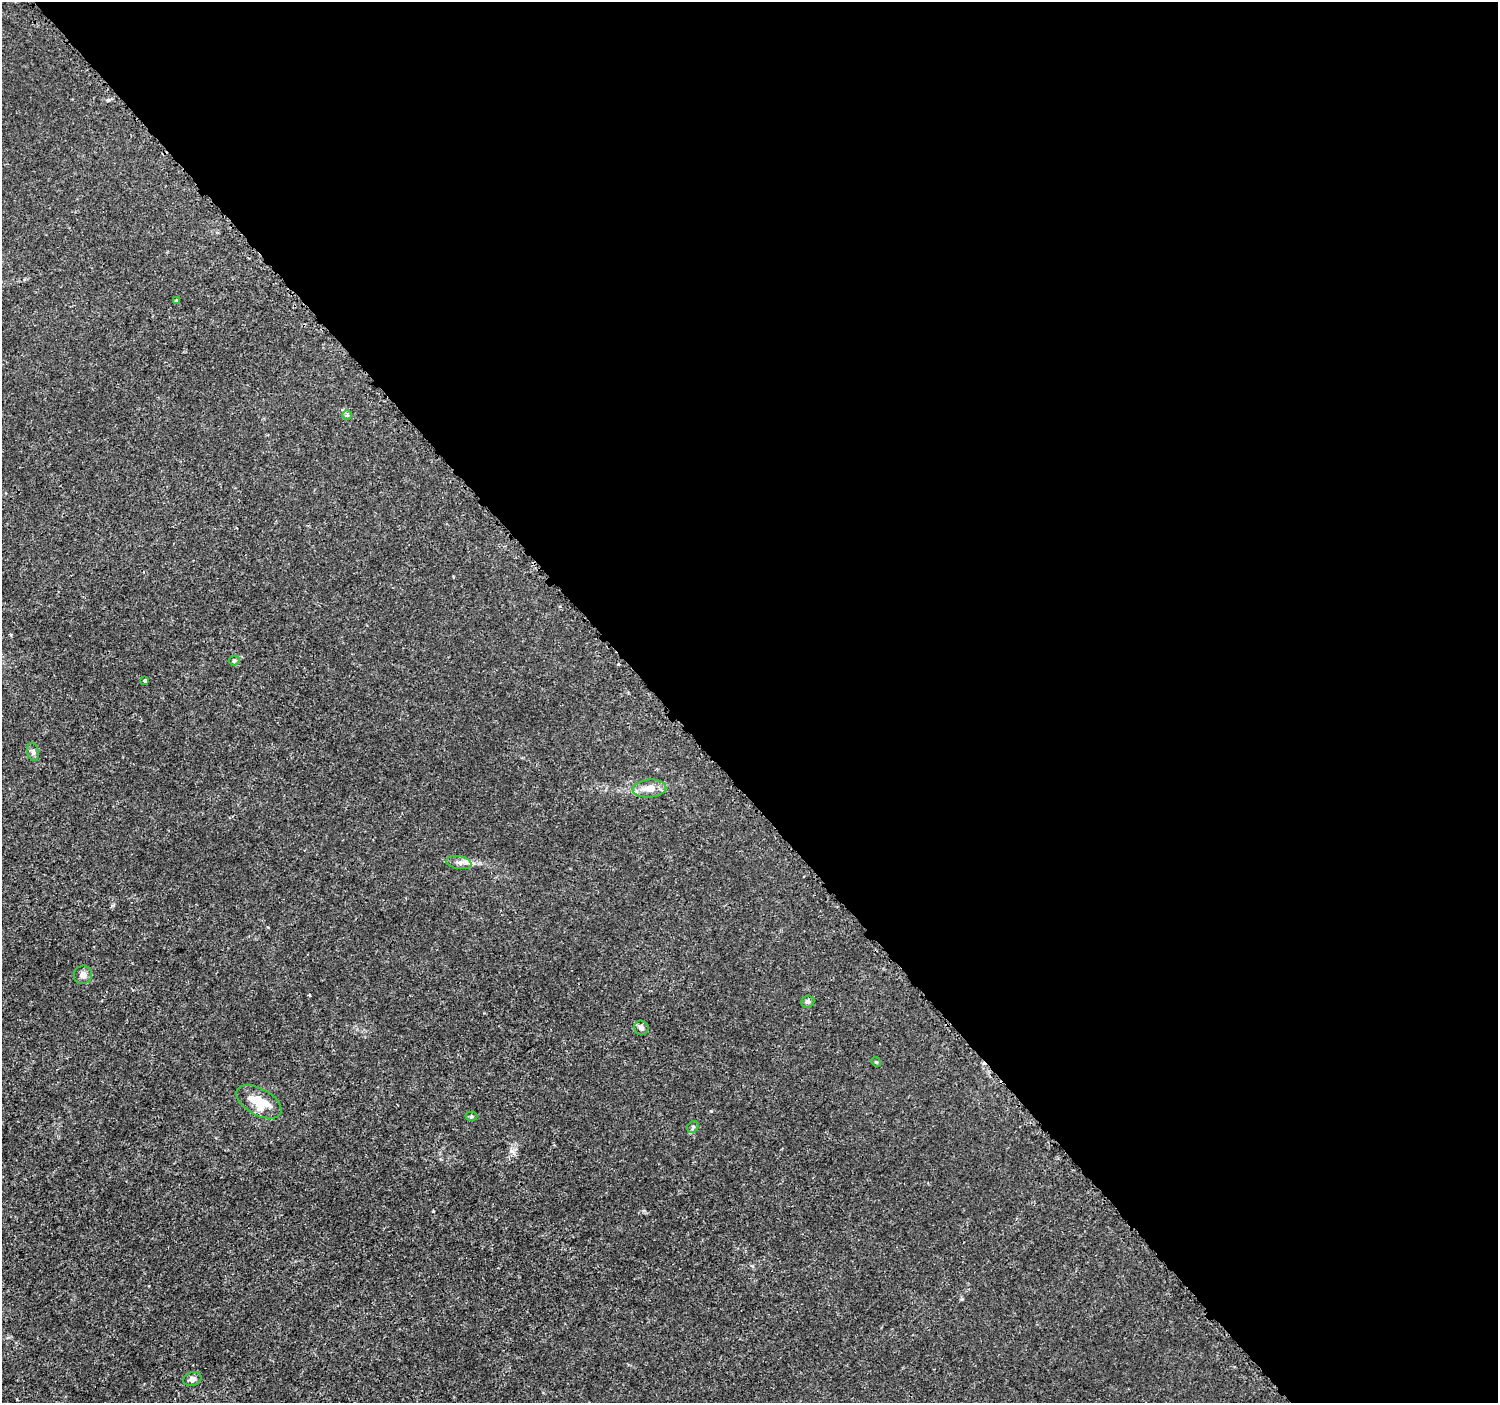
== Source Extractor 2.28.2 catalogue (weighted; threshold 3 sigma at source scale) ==
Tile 8 of 4 x 4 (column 4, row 2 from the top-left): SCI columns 4514-6009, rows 2965-4365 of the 6039 x 5993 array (HDU 1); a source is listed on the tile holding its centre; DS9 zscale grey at full resolution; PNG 1500 x 1405 px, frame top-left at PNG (2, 2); each listed source drawn as its Kron ellipse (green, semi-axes under 4 px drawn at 4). Shown black and unused: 56% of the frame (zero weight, under 3 of 5 exposures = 2% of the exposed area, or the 3 px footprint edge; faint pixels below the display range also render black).
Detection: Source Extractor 2.28.2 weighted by HDU 2 'WHT'; one run over the whole footprint, this tile lists its part. Background 0.0015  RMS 6.9e-04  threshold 0.0031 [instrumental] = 3 sigma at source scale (4.5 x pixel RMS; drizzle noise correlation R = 1.50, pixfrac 1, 0.0396/0.0396 arcsec/px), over >= 5 px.
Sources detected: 15; all 15 listed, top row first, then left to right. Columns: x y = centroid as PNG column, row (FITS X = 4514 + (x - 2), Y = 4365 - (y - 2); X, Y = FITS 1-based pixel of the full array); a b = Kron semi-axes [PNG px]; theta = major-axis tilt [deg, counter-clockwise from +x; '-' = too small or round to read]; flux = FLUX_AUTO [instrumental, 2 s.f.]
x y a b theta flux
176 300 4 3 - 0.092
347 415 5 5 - 0.11
234 660 5 5 - 0.1
145 681 3 3 - 0.18
33 752 9 5 -79 0.19
649 788 17 9 4 0.88
459 862 13 6 -9 0.33
83 975 9 9 - 0.36
808 1001 6 6 - 0.21
641 1028 7 7 - 0.25
876 1062 5 4 - 0.07
259 1102 25 13 -29 2
471 1116 6 4 2 0.11
693 1127 6 5 - 0.13
192 1379 9 7 15 0.21
Unlisted compact peaks at least as high as the median listed source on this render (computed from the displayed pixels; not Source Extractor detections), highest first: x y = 511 1151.